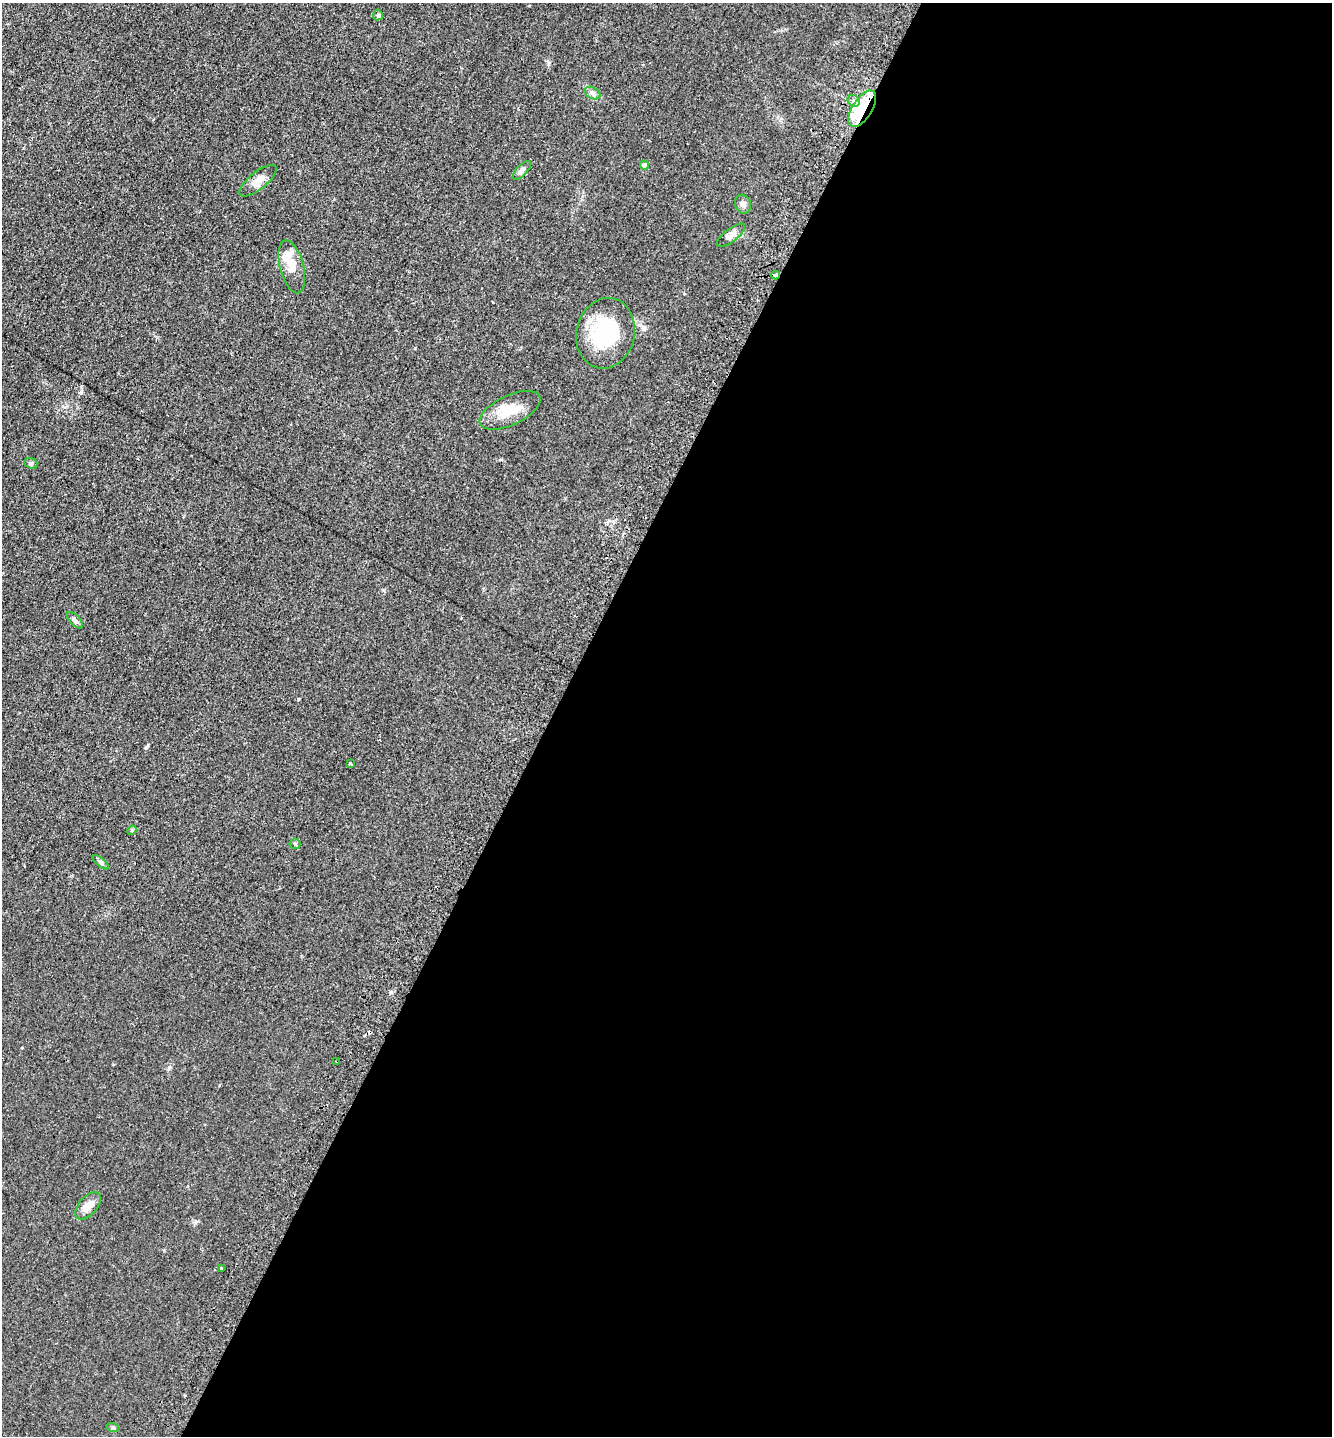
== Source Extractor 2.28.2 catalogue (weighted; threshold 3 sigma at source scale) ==
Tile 12 of 4 x 4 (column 4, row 3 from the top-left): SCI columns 4310-5639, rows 1453-2886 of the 5819 x 5771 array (HDU 1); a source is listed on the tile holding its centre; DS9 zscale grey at full resolution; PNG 1334 x 1438 px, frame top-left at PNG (2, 3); each listed source drawn as its Kron ellipse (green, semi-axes under 4 px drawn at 4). Shown black and unused: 59% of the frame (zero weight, under 2 of 3 exposures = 2% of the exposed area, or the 3 px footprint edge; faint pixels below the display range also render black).
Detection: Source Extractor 2.28.2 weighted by HDU 2 'WHT'; one run over the whole footprint, this tile lists its part. Background 0.0324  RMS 0.0069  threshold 0.0311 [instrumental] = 3 sigma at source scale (4.5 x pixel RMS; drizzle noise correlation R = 1.50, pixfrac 1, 0.05/0.05 arcsec/px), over >= 5 px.
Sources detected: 26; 3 cosmic-ray / hot-pixel residue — neither listed nor drawn; the other 23 listed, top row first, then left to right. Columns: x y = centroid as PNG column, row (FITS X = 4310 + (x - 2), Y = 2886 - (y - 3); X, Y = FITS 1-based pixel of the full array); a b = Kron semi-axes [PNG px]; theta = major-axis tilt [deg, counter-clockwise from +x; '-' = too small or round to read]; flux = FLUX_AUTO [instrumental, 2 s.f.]
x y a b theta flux
378 15 5 5 - 0.91
592 93 8 5 -29 2.2
854 101 6 5 - 4.1
862 109 21 10 58 29
644 165 4 4 - 2.5
522 170 12 5 46 2.6
258 181 23 8 39 6.1
743 204 9 8 - 2.6
731 235 17 6 37 3.7
292 267 27 11 -75 11
776 275 4 3 - 5.3
605 333 35 29 77 43
510 410 33 14 25 15
31 463 7 5 -18 1.4
75 620 10 5 -46 1.9
350 764 4 3 - 1.6
132 830 5 4 - 0.64
295 844 5 5 - 0.93
101 862 10 4 -38 1.4
337 1061 3 2 - 0.8
88 1206 16 9 47 6.2
222 1268 3 3 - 2.1
113 1428 6 4 -19 0.94
Overlapping masked pixels (flux is a lower limit): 3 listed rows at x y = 862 109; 776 275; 337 1061
Unlisted compact peaks at least as high as the median listed source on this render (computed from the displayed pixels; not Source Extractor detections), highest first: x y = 148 745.